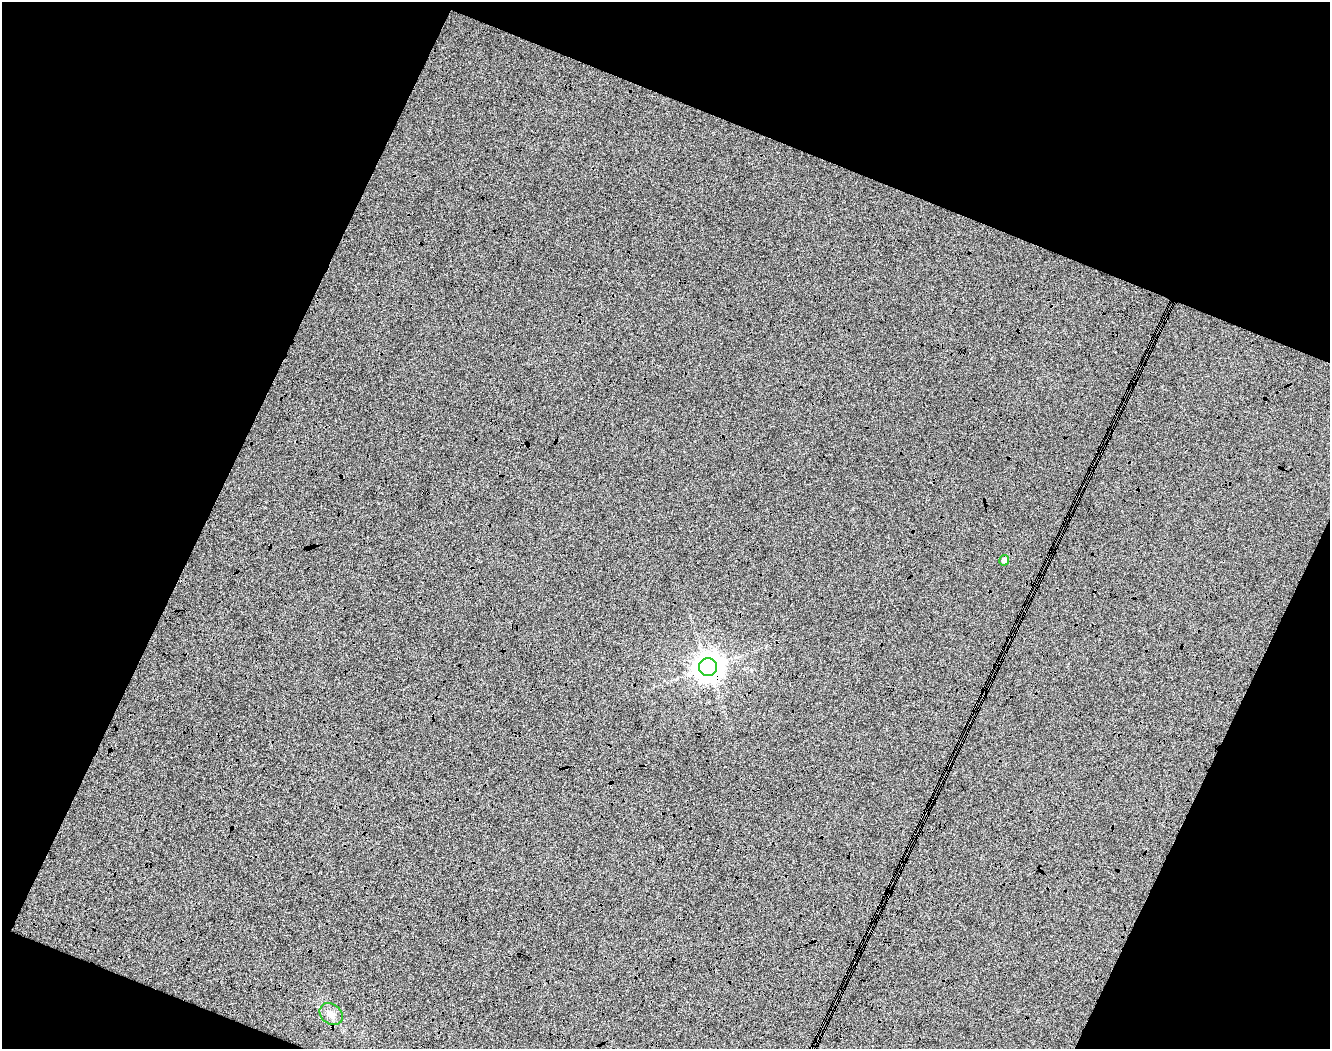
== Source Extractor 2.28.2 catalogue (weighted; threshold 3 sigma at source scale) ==
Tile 1 of 3 x 3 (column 1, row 1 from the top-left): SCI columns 239-1566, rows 2154-3200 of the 4460 x 3256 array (HDU 1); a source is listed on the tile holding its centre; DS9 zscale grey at full resolution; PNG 1332 x 1051 px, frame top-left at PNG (2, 2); each listed source drawn as its Kron ellipse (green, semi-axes under 4 px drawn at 4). Shown black and unused: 34% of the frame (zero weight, under 4 of 8 exposures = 3% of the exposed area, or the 3 px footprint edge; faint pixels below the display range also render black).
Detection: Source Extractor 2.28.2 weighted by HDU 2 'WHT'; one run over the whole footprint, this tile lists its part. Background 0.0344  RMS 0.075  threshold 0.308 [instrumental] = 3 sigma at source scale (4.09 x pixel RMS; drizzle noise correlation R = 1.36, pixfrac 0.8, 0.0396/0.0396 arcsec/px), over >= 5 px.
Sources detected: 3; all 3 listed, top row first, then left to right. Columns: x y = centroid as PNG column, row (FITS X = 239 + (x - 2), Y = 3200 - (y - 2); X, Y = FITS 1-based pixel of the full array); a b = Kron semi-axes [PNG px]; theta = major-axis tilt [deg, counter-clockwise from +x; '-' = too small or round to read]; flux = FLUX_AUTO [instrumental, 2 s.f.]
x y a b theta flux
1004 560 5 5 - 40
708 667 9 9 - 13000
331 1014 12 10 -37 61
Overlapping masked pixels (flux is a lower limit): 1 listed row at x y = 708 667